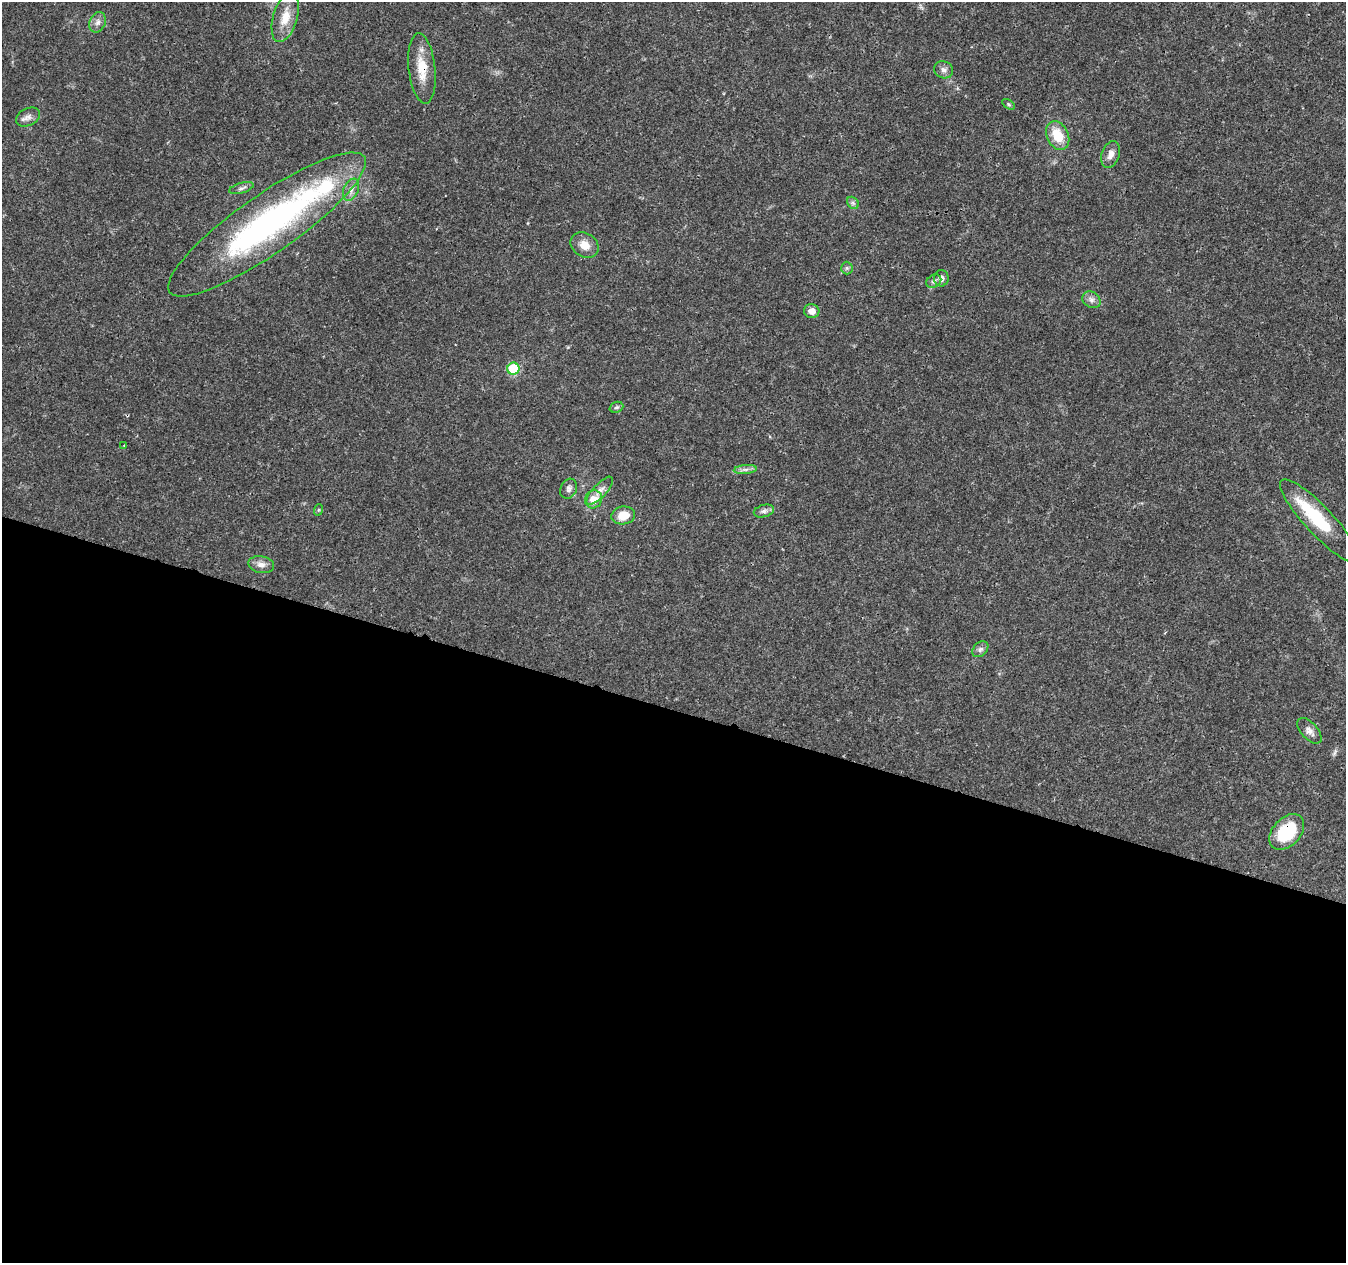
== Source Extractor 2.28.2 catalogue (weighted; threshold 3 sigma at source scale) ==
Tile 14 of 4 x 4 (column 2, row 4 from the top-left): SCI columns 1355-2698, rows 283-1543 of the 5392 x 5546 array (HDU 1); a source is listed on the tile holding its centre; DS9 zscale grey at full resolution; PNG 1348 x 1265 px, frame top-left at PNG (2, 2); each listed source drawn as its Kron ellipse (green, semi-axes under 4 px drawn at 4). Shown black and unused: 44% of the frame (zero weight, under 3 of 4 exposures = <1% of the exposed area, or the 3 px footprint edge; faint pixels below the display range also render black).
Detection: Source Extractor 2.28.2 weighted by HDU 2 'WHT'; one run over the whole footprint, this tile lists its part. Background 0.0261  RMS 0.0019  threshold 0.00865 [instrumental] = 3 sigma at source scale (4.5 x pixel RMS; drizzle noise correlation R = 1.50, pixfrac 1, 0.0396/0.0396 arcsec/px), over >= 5 px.
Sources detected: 36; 3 inside a brighter listed object's ellipse — not listed separately; the other 33 listed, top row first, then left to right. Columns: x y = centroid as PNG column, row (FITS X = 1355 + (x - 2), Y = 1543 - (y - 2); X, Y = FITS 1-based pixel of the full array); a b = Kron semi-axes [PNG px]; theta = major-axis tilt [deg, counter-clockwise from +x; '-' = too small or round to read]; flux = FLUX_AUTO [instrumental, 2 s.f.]
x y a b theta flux
285 17 26 12 73 3.7
98 22 10 8 68 0.97
422 68 35 13 -84 4.7
943 70 10 8 -21 0.88
1008 104 7 4 -32 0.31
28 117 13 8 26 1.1
1058 136 15 10 -63 4.6
1111 154 14 8 71 1.4
241 188 12 5 16 0.61
351 190 11 7 68 1
853 203 7 5 -45 0.45
267 224 118 29 35 54
585 245 15 12 -34 2.1
847 268 6 6 - 0.41
941 278 8 7 - 0.89
934 281 8 6 33 0.62
1091 300 9 8 - 0.86
812 311 8 7 - 1.4
513 369 6 6 - 14
616 407 7 5 20 0.38
124 445 3 2 - 0.14
745 470 11 4 5 0.7
569 489 10 8 63 0.72
600 491 18 6 47 1.2
594 499 9 8 - 2.3
318 510 6 4 71 0.23
764 511 10 6 15 0.68
623 515 12 9 9 2.9
1320 521 55 14 -47 9.6
261 565 13 8 -10 1.2
980 649 9 6 44 0.64
1309 731 16 8 -47 1.2
1287 832 21 14 47 9.9
Overlapping masked pixels (flux is a lower limit): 2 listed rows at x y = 422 68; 1287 832